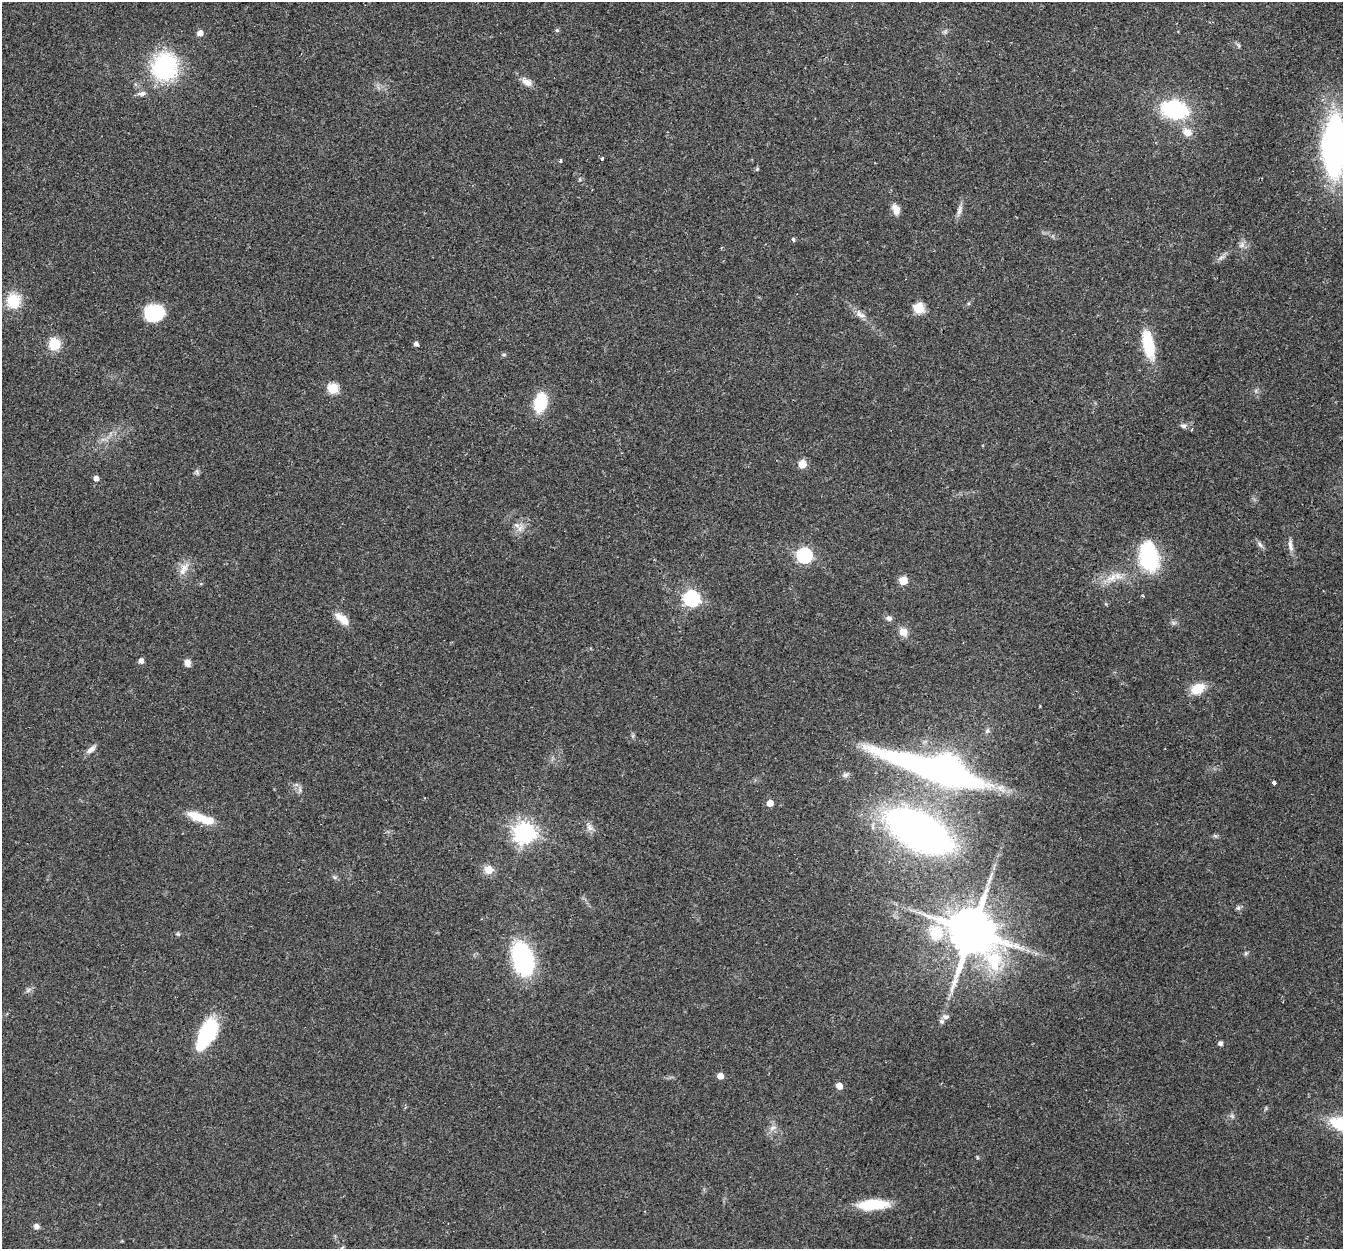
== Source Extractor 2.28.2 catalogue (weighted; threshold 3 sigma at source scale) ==
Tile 10 of 4 x 4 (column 2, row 3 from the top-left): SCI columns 1366-2706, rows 1437-2683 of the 5415 x 5496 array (HDU 1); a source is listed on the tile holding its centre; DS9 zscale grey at full resolution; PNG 1345 x 1251 px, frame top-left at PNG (2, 2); no overlay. Shown black and unused: <1% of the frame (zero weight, under 2 of 3 exposures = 3% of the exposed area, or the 3 px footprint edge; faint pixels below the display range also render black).
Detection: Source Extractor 2.28.2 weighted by HDU 2 'WHT'; one run over the whole footprint, this tile lists its part. Background 0.0604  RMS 0.0078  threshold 0.0353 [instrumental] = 3 sigma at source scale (4.5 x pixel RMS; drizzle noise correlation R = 1.50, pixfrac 1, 0.05/0.05 arcsec/px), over >= 5 px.
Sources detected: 80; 1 too faint to see at this stretch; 2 inside a brighter object's white glare — not listed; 2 inside a brighter listed object's ellipse — not listed separately; the other 75 listed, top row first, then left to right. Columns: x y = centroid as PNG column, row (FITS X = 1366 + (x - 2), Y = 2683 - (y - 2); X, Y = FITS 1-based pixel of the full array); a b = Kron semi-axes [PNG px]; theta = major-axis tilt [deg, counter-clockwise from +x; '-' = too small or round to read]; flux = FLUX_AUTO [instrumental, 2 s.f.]
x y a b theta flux
557 30 5 5 - 1.2
945 32 6 6 - 1.5
200 33 5 5 - 5.5
165 67 26 24 71 84
527 82 16 8 -31 5.6
142 93 12 6 14 2.8
1174 109 23 16 -10 69
1187 132 12 10 -40 7
1335 146 44 19 88 280
602 158 3 3 - 1.9
560 161 4 4 - 1.1
757 169 6 4 45 0.93
896 209 13 8 -70 5.9
959 210 15 7 73 3.9
793 239 5 4 - 1.5
1242 245 9 7 37 3.1
1221 258 10 5 37 2.5
13 301 19 17 90 19
919 308 6 6 - 48
154 313 18 15 -1 41
860 315 16 8 -30 5.1
54 344 13 12 - 16
416 344 4 4 - 2.4
1148 344 35 12 -78 33
504 355 6 4 1 1
333 388 6 5 - 42
540 403 21 13 77 29
1183 426 10 5 -11 2.3
802 464 5 5 - 20
197 472 7 6 - 1.5
96 478 5 5 - 3.6
517 525 10 7 -39 4
1260 544 10 5 -52 2.3
1290 545 16 6 -82 4
1147 548 7 6 - 58
804 555 7 7 - 180
184 567 16 11 32 7.4
1112 577 19 9 23 10
903 581 5 5 - 26
691 598 7 7 - 180
889 618 8 6 -13 2.7
342 619 20 9 -40 9.9
903 632 11 9 -55 6.9
141 661 5 4 - 3.9
187 663 8 6 -67 4.8
1198 688 13 9 25 18
987 731 7 4 45 1.6
91 749 14 6 39 3.8
935 768 132 21 -15 240
845 775 8 6 16 2.1
1274 782 4 3 - 3.2
300 789 11 4 -79 2.3
770 803 5 5 - 8
200 818 32 10 -22 18
589 827 11 6 -58 3.5
918 831 50 25 -28 440
525 833 8 7 - 560
1215 836 7 4 -36 1.2
488 870 11 10 - 7.6
335 877 6 5 - 1.4
1238 908 7 5 -44 1.7
972 931 15 13 -69 4200
936 933 19 17 -63 24
178 934 6 5 - 1.1
1022 948 9 6 -23 3.4
1246 953 6 4 45 1.1
523 958 32 19 -74 87
946 1017 10 7 -2 2.5
207 1034 35 15 62 56
1220 1043 5 4 - 2.5
720 1076 5 5 - 6.6
839 1086 5 5 - 8.2
773 1128 10 6 31 3.3
872 1205 33 11 3 30
36 1226 7 6 - 2.9
Isophote crosses this tile's border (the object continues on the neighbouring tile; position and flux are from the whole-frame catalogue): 1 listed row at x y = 1335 146